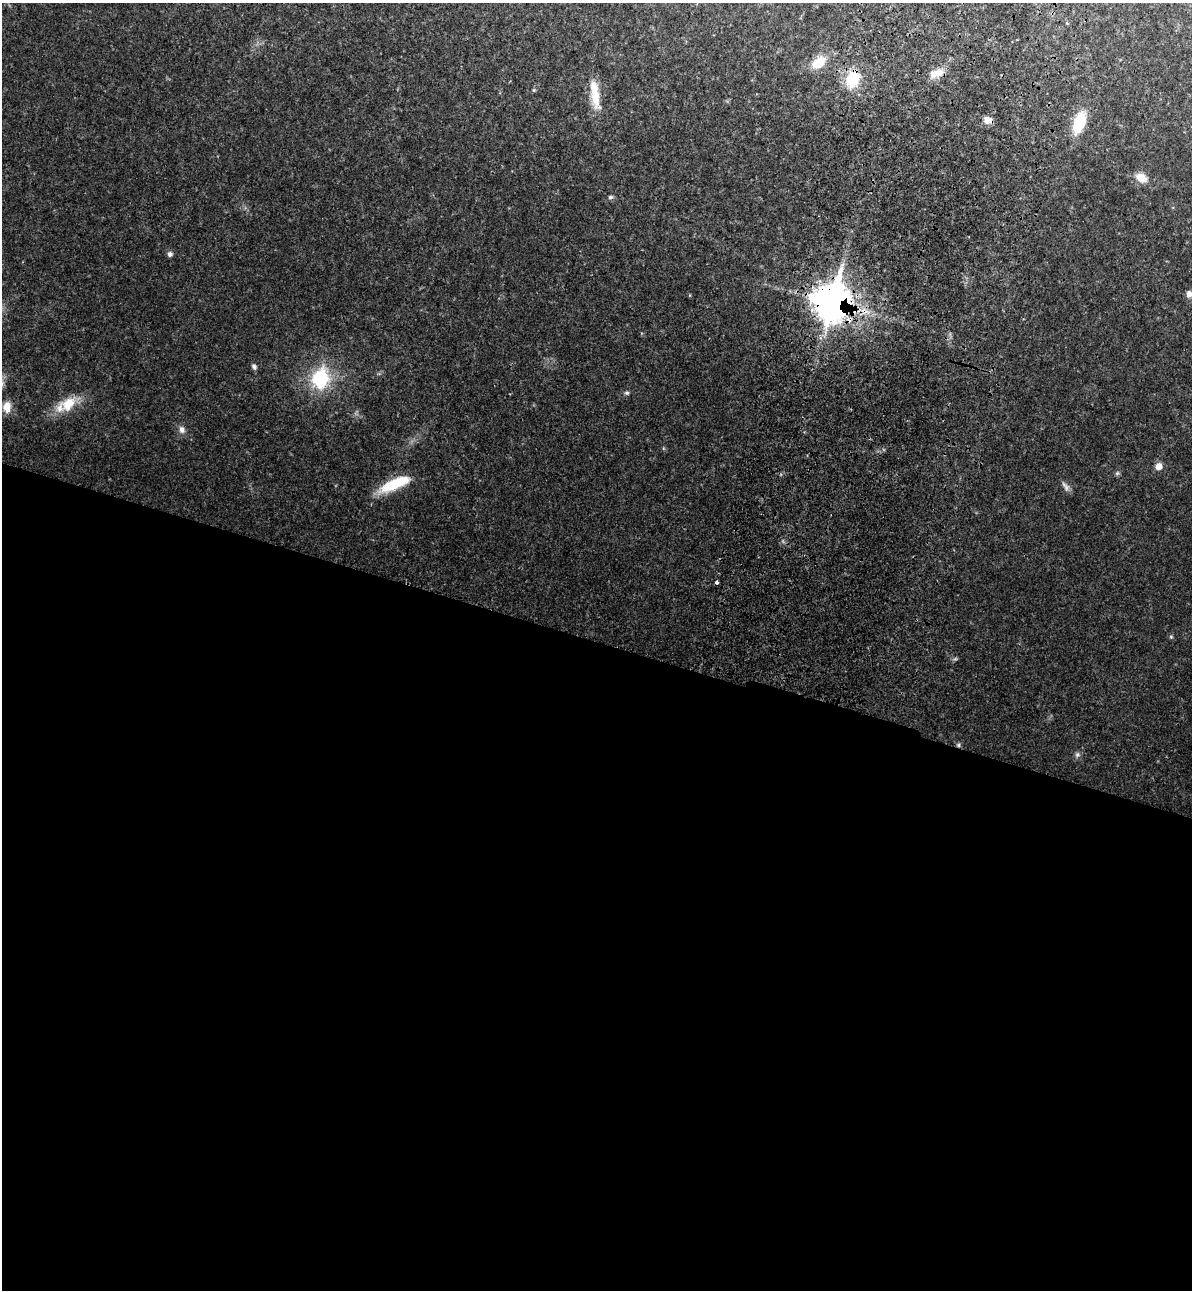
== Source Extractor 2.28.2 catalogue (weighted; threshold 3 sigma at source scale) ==
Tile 14 of 4 x 4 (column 2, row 4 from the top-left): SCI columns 1433-2622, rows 46-1333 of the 5367 x 5240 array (HDU 1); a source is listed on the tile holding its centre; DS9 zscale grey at full resolution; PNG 1194 x 1292 px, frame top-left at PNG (2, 3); no overlay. Shown black and unused: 51% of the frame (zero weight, under 3 of 4 exposures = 6% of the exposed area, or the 3 px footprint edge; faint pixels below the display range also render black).
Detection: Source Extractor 2.28.2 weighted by HDU 2 'WHT'; one run over the whole footprint, this tile lists its part. Background 0.0282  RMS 0.004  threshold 0.0179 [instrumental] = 3 sigma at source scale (4.5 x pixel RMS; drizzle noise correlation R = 1.50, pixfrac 1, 0.05/0.05 arcsec/px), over >= 5 px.
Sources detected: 28; all 28 listed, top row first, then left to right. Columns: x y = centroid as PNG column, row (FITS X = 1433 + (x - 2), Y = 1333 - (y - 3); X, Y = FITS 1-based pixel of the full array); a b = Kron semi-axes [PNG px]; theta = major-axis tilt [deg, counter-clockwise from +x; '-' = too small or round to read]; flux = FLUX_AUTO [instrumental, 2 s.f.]
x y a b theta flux
819 63 14 9 36 8.9
937 73 17 9 19 5
852 79 19 14 72 13
534 90 5 5 - 0.46
595 94 40 10 -83 8.8
987 120 9 6 -22 3.4
1079 123 23 11 69 15
1141 178 13 9 -31 5.2
610 197 6 6 - 0.88
170 254 6 6 - 1.2
1189 294 6 5 - 2.1
831 302 13 11 76 870
864 311 12 7 -22 3.8
254 367 8 6 -55 1.1
320 378 20 16 72 26
627 393 6 6 - 0.81
68 404 25 16 37 10
7 407 13 9 86 4.6
182 429 10 7 -67 2
1159 466 7 7 - 3.4
1117 473 6 5 - 0.71
395 484 38 11 24 16
1064 484 11 6 -39 1.5
717 582 4 3 - 1.1
1171 637 5 5 - 0.53
955 659 7 4 18 0.61
959 745 6 4 90 0.64
1077 755 8 7 - 1.2
Overlapping masked pixels (flux is a lower limit): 5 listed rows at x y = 852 79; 987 120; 831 302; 864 311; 959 745
Isophote crosses this tile's border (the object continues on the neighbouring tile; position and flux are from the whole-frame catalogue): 1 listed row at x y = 1189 294